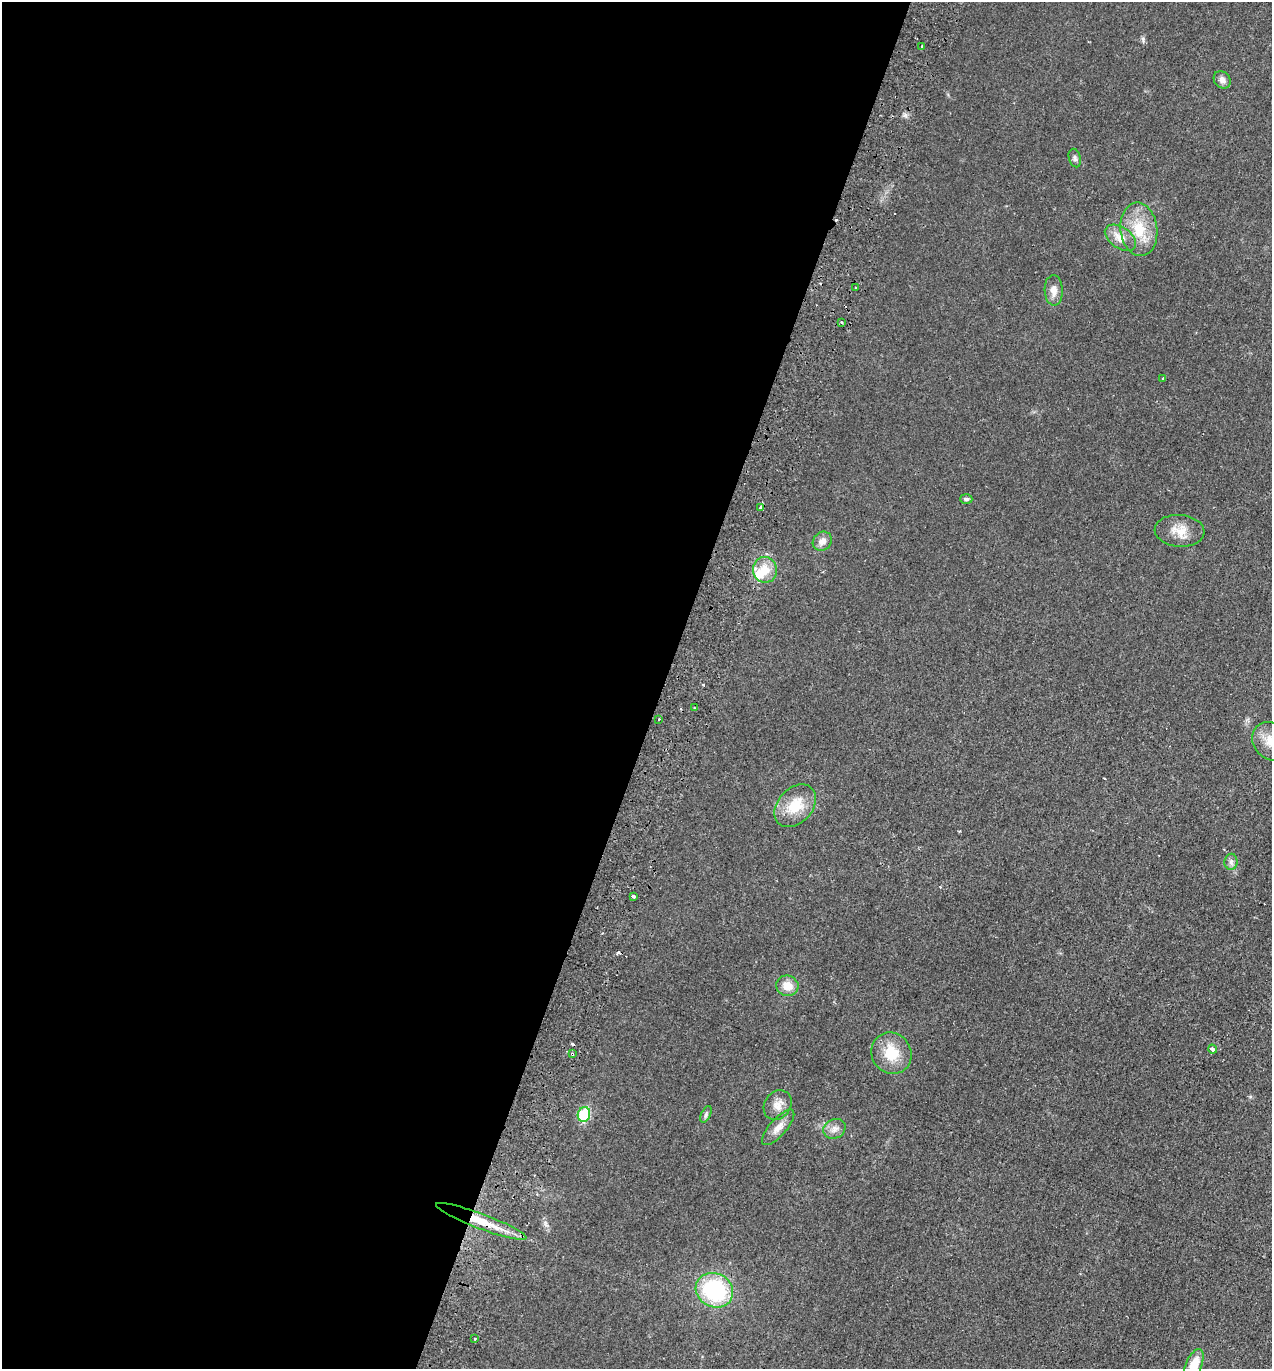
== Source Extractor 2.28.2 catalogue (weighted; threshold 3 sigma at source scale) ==
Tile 5 of 4 x 4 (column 1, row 2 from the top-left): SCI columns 194-1463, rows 2762-4128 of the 5597 x 5520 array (HDU 1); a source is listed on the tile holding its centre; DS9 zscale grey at full resolution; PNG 1274 x 1371 px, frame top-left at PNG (2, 2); each listed source drawn as its Kron ellipse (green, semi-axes under 4 px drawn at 4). Shown black and unused: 52% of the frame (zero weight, under 2 of 3 exposures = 3% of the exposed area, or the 3 px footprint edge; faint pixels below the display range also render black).
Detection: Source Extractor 2.28.2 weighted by HDU 2 'WHT'; one run over the whole footprint, this tile lists its part. Background 0.0415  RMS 0.0052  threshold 0.0233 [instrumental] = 3 sigma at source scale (4.5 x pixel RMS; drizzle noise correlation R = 1.50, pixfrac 1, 0.05/0.05 arcsec/px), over >= 5 px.
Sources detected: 41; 1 inside a brighter object's white glare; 7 cosmic-ray / hot-pixel residue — neither listed nor drawn; the other 33 listed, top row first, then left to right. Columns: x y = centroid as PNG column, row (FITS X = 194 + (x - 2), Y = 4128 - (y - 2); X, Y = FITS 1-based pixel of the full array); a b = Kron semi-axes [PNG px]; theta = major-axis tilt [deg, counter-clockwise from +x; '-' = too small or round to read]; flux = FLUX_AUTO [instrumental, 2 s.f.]
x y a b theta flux
922 46 3 3 - 0.7
1222 80 9 7 -48 2.4
1075 158 9 6 -75 1.4
1139 229 27 18 -83 16
1120 238 17 10 -34 6.6
856 287 3 3 - 0.94
1054 290 15 9 -88 4.2
842 322 3 2 - 0.92
1163 378 3 3 - 0.61
966 499 6 5 - 0.92
761 508 4 4 - 3.6
1180 531 25 16 -4 8.1
822 541 10 8 46 3.3
765 570 13 12 - 8.3
694 708 4 2 - 0.52
659 719 3 2 - 0.46
1271 741 20 17 -45 10
795 806 24 17 48 14
1231 862 8 6 88 1.7
633 896 4 3 - 2.9
787 986 11 10 - 6.8
1213 1049 4 3 - 2.4
891 1053 21 19 -59 14
572 1054 3 3 - 1
778 1105 16 13 55 5.3
584 1114 7 6 - 26
706 1114 9 4 64 1.1
778 1127 22 8 49 4.8
834 1129 11 9 26 3.1
481 1221 48 7 -21 13
714 1290 19 17 -28 48
475 1339 3 2 - 0.77
1194 1366 17 8 67 11
Overlapping masked pixels (flux is a lower limit): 3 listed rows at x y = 761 508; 572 1054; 481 1221
Isophote crosses this tile's border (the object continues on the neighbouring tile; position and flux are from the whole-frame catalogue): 2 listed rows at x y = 1271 741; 1194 1366
Unlisted compact peaks at least as high as the median listed source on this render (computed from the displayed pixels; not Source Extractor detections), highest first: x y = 1143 39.